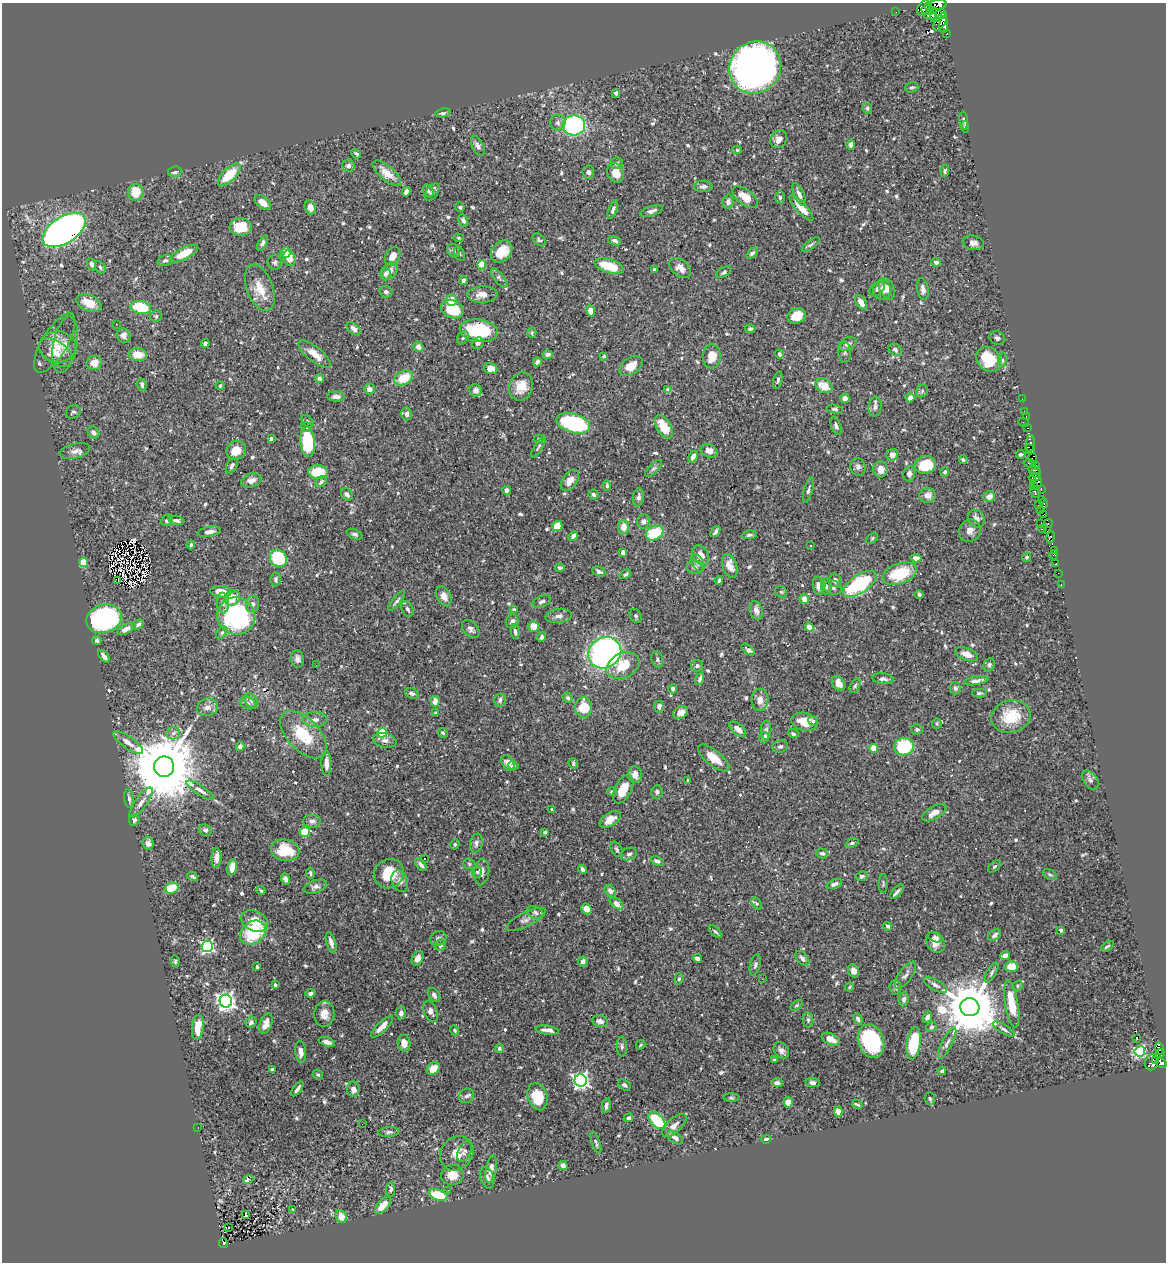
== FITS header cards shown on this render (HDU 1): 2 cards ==
NAXIS1  =                 1164
NAXIS2  =                 1260

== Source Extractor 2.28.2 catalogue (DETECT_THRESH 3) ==
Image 1164 x 1260 px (HDU 1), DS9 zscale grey, 1 PNG px = 1 image px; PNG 1168 x 1264 px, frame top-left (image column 1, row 1260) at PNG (2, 3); each listed source drawn as its Kron ellipse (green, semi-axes under 4 px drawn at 4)
Background 0.324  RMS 0.0091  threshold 0.0273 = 3 sigma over >= 5 px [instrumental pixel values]
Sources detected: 693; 8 with non-positive FLUX_AUTO (blend fragments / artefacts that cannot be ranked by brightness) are neither listed nor drawn; of the other 685, the 500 brightest by FLUX_AUTO listed and drawn (185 fainter detections omitted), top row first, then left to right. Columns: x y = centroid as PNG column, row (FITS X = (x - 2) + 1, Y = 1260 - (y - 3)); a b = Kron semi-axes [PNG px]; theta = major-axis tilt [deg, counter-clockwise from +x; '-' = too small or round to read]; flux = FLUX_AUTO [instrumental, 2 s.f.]
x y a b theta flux
938 5 9 5 6 860
929 6 4 2 - 180
924 8 8 6 60 390
929 10 8 4 -4 440
896 12 2 2 - 2.2
941 14 6 5 - 720
930 15 6 4 4 410
936 15 7 6 - 720
940 22 9 5 60 1000
944 25 8 4 88 590
947 34 3 3 - 61
755 67 27 25 48 460
912 87 6 5 - 1.1
616 93 4 4 - 2
867 108 5 4 - 1
443 113 7 4 10 1.5
964 120 9 4 -83 1.2
558 122 8 7 - 2.5
574 125 11 10 - 80
965 127 6 4 -83 0.95
779 139 9 8 - 4.1
851 145 5 4 - 2.1
478 146 11 5 -65 2.4
737 150 5 4 - 0.98
356 154 5 4 - 1.7
616 163 6 6 - 1.4
348 166 6 6 - 2.4
945 171 6 4 80 1.2
175 172 7 5 9 2.1
588 172 6 6 - 1.8
387 173 18 7 -40 6.5
616 173 10 8 -66 8.9
229 175 14 6 45 18
703 186 9 5 1 2.3
428 191 7 5 -59 1.4
136 192 8 7 - 13
406 192 5 4 - 2.3
432 192 10 5 53 2
799 194 12 5 -67 3.1
745 197 15 7 -37 8.3
780 197 6 5 - 1.3
728 202 7 5 80 2
263 203 9 5 -39 4.9
310 207 7 5 -74 4
460 207 5 4 - 1
801 208 17 5 -48 9.1
613 210 10 4 68 2
652 211 12 4 18 2.2
463 221 6 4 -63 2.2
241 227 11 8 4 17
64 230 24 13 33 570
459 238 5 4 - 0.96
539 240 7 5 -43 1.1
615 241 6 4 -18 1.8
262 243 8 4 63 1.9
973 243 11 7 -13 2.9
811 245 11 3 37 1.3
454 251 7 6 - 2
502 252 12 9 46 13
184 253 15 6 27 14
286 253 5 4 - 5.8
752 253 6 4 43 1.5
459 254 8 5 -65 1
393 256 10 7 61 4.8
289 258 8 6 -75 7.5
165 260 7 5 18 1.5
275 262 7 7 - 1.5
936 262 5 4 - 2.3
91 264 6 4 -64 2.3
482 265 4 4 - 19
609 266 15 6 -17 17
100 267 6 5 - 1.2
680 268 12 8 -39 4.8
654 269 3 3 - 1.4
390 271 9 7 48 4.3
724 272 8 4 28 1.1
385 274 6 5 - 1.9
499 278 12 5 -51 1.8
463 280 4 4 - 1.7
260 288 24 13 -69 12
877 289 9 6 45 2.4
887 289 11 7 -66 4
923 289 11 5 -79 3.1
882 290 10 9 - 4.3
386 292 6 5 - 1.5
482 295 15 8 3 5.8
451 300 6 5 - 8.2
861 302 8 5 -58 5.1
89 303 13 8 -23 10
141 307 10 6 -13 29
452 309 12 9 -23 25
591 311 6 4 -80 6.2
156 316 6 5 - 1.2
797 316 9 7 23 10
116 324 3 2 - 1.2
354 329 8 5 -45 2.8
750 329 5 4 - 1.2
479 331 19 11 -7 41
532 333 5 4 - 1.1
124 335 7 6 - 3.1
463 338 7 5 54 1.3
997 338 8 6 -24 1.6
55 343 34 12 59 11
478 343 6 5 - 2.1
205 344 4 3 - 1.7
847 344 10 6 26 2.5
65 345 28 12 79 7.1
57 347 18 15 -3 8.6
418 347 5 5 - 3.2
895 350 7 5 -37 1.8
56 352 19 11 -34 6.3
845 352 10 6 -88 1.7
315 354 20 7 -39 8.1
779 354 4 3 - 1.2
138 355 9 6 -7 9.7
547 355 5 4 - 2.4
604 356 4 3 - 1.3
712 356 12 9 87 8.3
989 359 14 11 -46 22
1002 360 7 3 83 0.97
537 362 4 4 - 1.7
94 363 8 7 - 6.2
631 366 13 8 35 8.9
491 369 7 5 -15 6.1
319 378 4 4 - 1.5
403 378 10 7 26 15
778 380 8 4 75 1.3
142 385 6 4 -78 1.9
220 386 4 4 - 1.3
521 386 14 11 68 9.6
824 386 9 6 -30 8.5
369 389 5 5 - 2.5
476 390 6 6 - 3.4
668 390 4 4 - 3.8
922 391 6 5 - 1.2
336 396 9 5 -2 2.8
845 398 5 4 - 2.4
910 398 5 4 - 3.3
1022 399 2 2 - 4.3
875 407 10 6 84 2.2
835 409 8 4 -9 1.2
1024 411 2 2 - 6.5
73 412 8 6 33 1.4
407 414 6 5 - 2.7
1026 417 3 2 - 7.6
307 421 7 4 -50 1.3
1024 422 5 3 - 30
573 423 17 9 -16 65
836 426 9 5 -69 2
306 427 6 4 -15 1.2
664 427 13 7 -59 16
1028 428 3 2 - 17
93 433 6 5 - 2.5
271 439 3 3 - 3.2
539 439 4 4 - 0.96
308 442 15 7 -85 39
1030 443 8 4 85 230
538 447 12 3 57 1.1
1030 449 5 3 - 130
236 450 10 9 - 8.2
75 451 15 7 13 3.7
709 451 8 6 -23 4.8
1021 454 4 3 - 1.2
892 455 6 5 - 4.5
693 456 6 4 66 3.2
1032 458 3 2 - 20
963 460 4 3 - 1.2
1029 463 6 3 -7 13
925 465 11 9 13 20
1035 465 4 3 - 11
232 466 8 5 63 1.8
858 467 9 7 -73 2.5
653 468 11 4 44 1.5
881 469 8 7 - 5.4
1034 470 6 3 -22 240
318 472 10 7 -3 17
945 472 4 4 - 1.5
1035 473 5 3 - 120
909 474 8 5 79 2.5
1034 477 6 3 9 170
251 480 10 6 17 4.1
570 480 12 7 54 5.2
321 482 6 5 - 1.8
1037 483 6 4 77 82
607 486 5 4 - 0.98
1033 486 3 2 - 15
507 490 4 4 - 3.8
808 490 13 4 75 1.7
1041 490 3 2 - 26
1035 492 7 4 -65 140
347 494 7 5 -49 2.4
593 494 5 4 - 1.6
928 495 8 7 - 4.4
989 496 6 5 - 3.7
638 497 9 5 83 2
1041 499 4 3 - 93
1044 503 5 3 - 64
1039 504 3 3 - 18
1041 511 3 2 - 4
1044 514 3 2 - 26
976 519 9 7 -50 3.6
167 520 6 5 - 2.4
176 520 8 4 -4 2.2
644 521 7 6 - 2.5
1041 523 3 2 - 10
1048 523 5 3 - 5.3
557 526 5 5 - 8.7
623 527 7 5 -86 5.9
1043 529 3 2 - 2
970 531 11 10 - 3.7
1047 531 3 2 - 13
209 532 11 5 11 3.1
715 532 6 3 54 1.5
655 533 9 6 28 25
355 534 8 5 -20 1.6
749 535 8 4 5 1.4
573 536 5 3 - 2.4
1050 537 6 4 79 44
872 538 7 4 40 0.96
191 545 4 3 - 1.1
810 545 3 3 - 1.3
1054 550 3 2 - 8.3
623 552 4 3 - 2.2
701 555 10 7 -62 4.4
1054 555 4 3 - 46
1027 557 5 4 - 1
278 558 9 8 - 37
916 558 5 4 - 3.1
83 562 5 4 - 8.3
698 563 9 5 -60 2.8
1056 564 4 3 - 14
730 566 12 7 -71 6.2
560 567 5 4 - 1.4
695 567 8 7 - 2.1
599 571 7 4 -22 2.2
900 573 17 10 20 28
1058 573 2 2 - 1.3
625 574 6 3 30 1.3
276 579 7 5 85 1.3
719 580 4 3 - 1.1
835 580 7 6 - 3
118 581 3 2 - 1.1
860 584 19 9 33 53
1061 585 3 2 - 4.5
818 586 9 5 -84 3.4
826 587 8 5 -83 1.3
833 588 8 7 - 2
221 592 10 6 -6 8.5
781 592 6 5 - 1
919 595 4 4 - 1.4
444 596 10 7 -61 5.3
232 598 8 7 - 8.5
804 599 5 4 - 4.5
397 601 12 4 49 1.9
542 601 10 5 23 1.8
223 603 10 6 -89 2.3
252 604 8 6 76 2.1
408 609 8 5 -64 1.8
514 609 4 3 - 0.99
756 611 10 6 -73 3.7
236 616 19 18 - 91
559 616 13 7 7 3
636 616 7 5 -64 1.2
104 619 18 14 19 140
512 621 7 6 - 2.3
138 625 6 4 29 1.5
533 626 5 5 - 9.4
809 627 5 4 - 4.2
126 629 9 4 29 3.8
471 629 10 7 -48 2.3
515 631 7 4 -81 1.4
222 632 7 5 49 1.3
542 637 5 4 - 1.3
97 640 5 4 - 1.5
748 650 8 4 -41 2.1
605 653 17 15 33 220
966 654 12 6 -20 5.7
104 656 7 4 -49 3.2
297 659 9 6 -80 2.5
657 659 8 5 -71 1.4
316 665 2 2 - 1.3
989 665 7 5 66 1.4
623 666 17 12 26 15
697 666 6 6 - 1.5
700 679 6 4 71 1.8
883 679 10 5 -6 2.1
976 681 12 4 10 3
839 683 8 5 -56 5.6
855 686 7 4 63 1.1
955 688 6 5 - 1.4
673 689 4 4 - 1.6
412 693 7 5 -20 2.1
979 693 7 4 1 1
568 698 5 4 - 1.8
500 700 7 6 - 2.4
760 700 11 8 86 5.4
251 701 8 5 -54 2
435 701 5 4 - 4.4
248 703 8 6 -23 1.6
208 707 11 8 16 3.6
583 707 10 8 -86 18
659 707 6 5 - 2.7
681 712 8 6 32 3.8
436 713 4 4 - 1.1
1011 716 20 16 15 19
315 720 12 7 0 3.5
813 721 5 4 - 1.5
805 722 13 9 -9 11
937 724 5 5 - 1.1
738 729 10 5 -39 3.7
917 729 6 5 - 1.6
766 730 9 5 90 2
173 733 7 6 - 2.5
382 733 5 5 - 45
443 733 5 4 - 1.1
793 734 5 4 - 1.6
303 735 29 16 -46 27
764 737 5 5 - 3.2
385 740 12 7 -13 2.8
128 742 18 6 -36 4.1
240 746 4 4 - 2.3
780 746 8 6 15 1.8
904 747 10 9 - 33
874 748 4 4 - 8.7
714 758 19 8 -39 9.6
326 763 13 5 -89 4.8
508 763 8 5 -60 5.7
573 764 6 4 -69 1.2
513 766 5 4 - 1.1
164 767 10 10 - 8400
635 775 8 7 - 4.7
688 780 3 3 - 0.95
1090 780 10 6 -54 2.1
623 789 15 8 63 11
200 790 16 4 -34 3.5
612 791 5 4 - 1.4
657 792 6 6 - 1.5
129 799 9 5 -81 2.1
141 803 18 6 54 4
552 809 3 3 - 0.95
934 813 14 6 31 5.6
610 819 12 6 32 5.6
134 820 6 5 - 1.6
312 821 9 6 2 2.4
205 830 7 5 -27 1.5
305 832 5 5 - 15
545 832 4 3 - 1.3
148 843 6 5 - 3.1
476 843 9 6 78 2.3
852 843 7 4 16 1.2
455 844 5 4 - 1
617 849 8 5 -60 1.2
285 850 14 10 -12 15
822 853 6 5 - 1.6
629 854 8 6 21 2
216 858 10 5 88 3.7
425 858 3 2 - 1.4
657 861 7 4 -21 2
469 864 6 5 - 1.2
421 865 7 4 -46 2.6
994 866 7 4 44 1
232 867 8 4 79 6.4
582 870 4 3 - 1.9
477 872 6 4 76 1.1
482 872 13 7 85 3.7
310 873 5 4 - 1.2
389 874 15 14 - 16
1050 875 8 4 -29 1.1
192 876 6 3 -28 1.6
862 876 6 4 26 1.3
286 879 5 4 - 2.2
400 881 11 8 -71 2.8
834 884 8 4 22 2.4
883 884 9 4 90 1.1
315 887 12 6 18 2.4
172 888 7 5 18 14
261 891 5 3 - 1
610 891 6 5 - 2.5
897 892 9 4 48 1.8
617 904 7 4 -35 5.3
757 904 7 4 -57 1
586 909 6 5 - 5.2
535 912 9 6 -24 1.7
526 920 22 7 27 3.7
255 921 14 10 -27 11
888 926 4 4 - 1.1
1061 930 4 3 - 1.7
715 932 8 4 -47 1.1
253 933 14 11 37 34
994 935 7 5 37 2.2
935 937 8 4 -22 1.7
438 938 8 7 - 2
331 942 11 4 -73 3.7
935 942 11 8 -53 5.7
440 945 6 5 - 2.2
207 946 5 5 - 110
1108 946 7 3 32 1.1
1005 955 5 4 - 3.6
418 958 8 5 64 3.2
697 958 5 4 - 2.5
802 958 9 5 -50 2.5
175 961 6 4 -79 0.94
583 961 5 4 - 3.4
755 965 11 5 76 1.8
1011 966 7 5 -1 9.5
257 967 4 3 - 1.1
853 971 7 5 -68 2.8
992 973 11 5 61 1.7
905 975 16 6 55 2.9
679 979 6 4 73 1.1
762 979 3 2 - 1.2
275 985 4 3 - 1
935 985 13 5 -29 2.3
1017 986 6 4 42 0.95
849 987 4 4 - 1
895 987 7 6 - 1.6
311 993 5 4 - 1.9
434 995 8 5 -55 1.6
904 999 7 5 80 1.9
226 1001 6 6 - 310
1012 1004 24 6 -80 18
797 1005 7 4 31 1
970 1007 9 9 - 4800
431 1011 11 6 -66 2.4
401 1013 6 5 - 1.8
324 1014 13 10 86 6.1
927 1017 6 4 65 1.8
858 1019 6 4 -61 2.1
808 1020 8 5 -79 1.3
600 1021 8 6 -13 2.7
251 1022 6 5 - 1.7
266 1024 10 6 70 4.6
198 1027 12 5 83 12
382 1027 14 5 44 5.6
931 1027 5 5 - 1.1
1004 1029 13 4 -32 1.8
454 1030 5 4 - 1
547 1030 12 4 -7 4
1136 1038 3 2 - 2
831 1039 10 5 -26 4.8
871 1041 17 12 -70 48
327 1042 8 4 -18 2.6
404 1043 8 6 -79 4.7
913 1043 16 7 81 31
947 1043 17 5 63 2.8
641 1045 5 3 - 0.96
622 1047 10 5 -86 1.5
499 1048 4 4 - 1.9
1159 1048 6 4 -72 75
781 1050 9 7 -52 2.6
1140 1051 5 5 - 77
301 1052 11 5 -85 3.6
1160 1054 5 3 - 90
775 1060 4 3 - 1.2
1156 1061 4 3 - 110
1152 1062 8 6 75 170
1161 1063 6 4 -30 250
433 1068 7 5 42 6.5
272 1069 4 3 - 1.1
942 1071 4 3 - 1.4
318 1075 5 4 - 1.1
581 1080 6 6 - 230
777 1083 6 4 -3 1.8
813 1083 7 4 -6 1.7
624 1085 7 5 -33 1.5
297 1089 8 3 53 2
353 1089 7 6 - 3.6
466 1096 8 6 39 1.7
537 1097 14 9 -74 19
731 1098 8 4 -1 0.98
930 1098 6 5 - 1.4
788 1102 5 4 - 4
857 1104 5 3 - 1
606 1105 7 4 78 1.8
838 1111 5 4 - 3.5
628 1118 5 4 - 1.3
657 1120 10 6 -46 31
362 1124 2 2 - 2.3
674 1125 15 7 43 3.8
198 1128 3 2 - 2.7
389 1132 10 5 4 1.7
675 1138 9 5 -33 2.9
766 1139 4 3 - 3.1
596 1142 11 4 -71 1.4
465 1152 11 6 63 1.9
457 1153 18 15 51 7.6
563 1166 5 4 - 1.8
491 1169 14 5 80 3.8
452 1175 11 10 - 8.4
487 1178 11 6 -73 2.2
248 1179 5 3 - 3
391 1189 7 4 86 1.2
448 1190 2 2 - 1.1
438 1195 10 5 -19 18
383 1205 10 5 49 8.5
292 1210 4 3 - 1.3
246 1215 3 3 - 2.5
341 1216 7 5 -67 6.7
228 1227 3 2 - 1.2
223 1243 5 3 - 43
At the frame edge (FLAGS 8, measured only in part): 1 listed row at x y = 938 5
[185 fainter detections neither listed nor drawn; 8 non-positive-flux detections neither listed nor drawn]